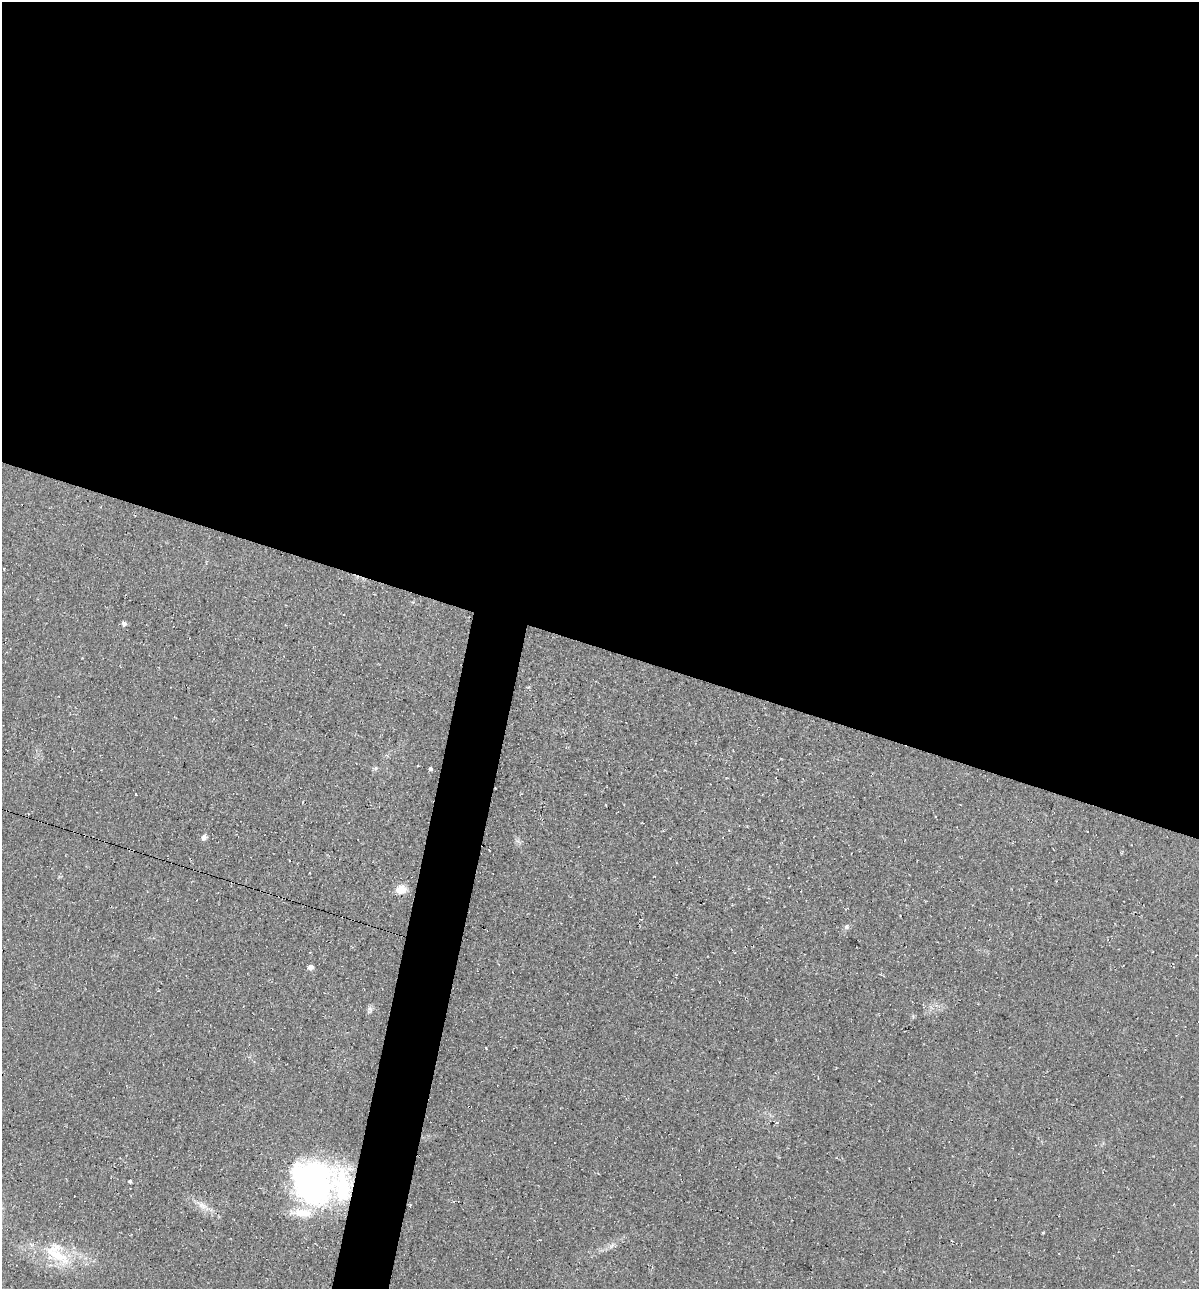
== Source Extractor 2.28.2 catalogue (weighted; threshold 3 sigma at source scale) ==
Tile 3 of 4 x 4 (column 3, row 1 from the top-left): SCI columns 2518-3714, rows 3871-5157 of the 5225 x 5189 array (HDU 1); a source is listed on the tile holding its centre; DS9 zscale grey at full resolution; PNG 1201 x 1291 px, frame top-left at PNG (2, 2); no overlay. Shown black and unused: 53% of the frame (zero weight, under 2 of 3 exposures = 1% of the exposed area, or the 3 px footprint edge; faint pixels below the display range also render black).
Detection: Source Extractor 2.28.2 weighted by HDU 2 'WHT'; one run over the whole footprint, this tile lists its part. Background 0.0842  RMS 0.014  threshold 0.0626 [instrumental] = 3 sigma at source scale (4.5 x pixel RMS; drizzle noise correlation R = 1.50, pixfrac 1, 0.05/0.05 arcsec/px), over >= 5 px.
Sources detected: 17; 2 inside a brighter listed object's ellipse — not listed separately; the other 15 listed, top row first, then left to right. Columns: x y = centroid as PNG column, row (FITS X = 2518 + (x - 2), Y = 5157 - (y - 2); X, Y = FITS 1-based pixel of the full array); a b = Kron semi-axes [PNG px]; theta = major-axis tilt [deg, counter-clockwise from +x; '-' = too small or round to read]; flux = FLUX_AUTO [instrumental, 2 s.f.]
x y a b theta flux
124 623 5 5 - 4.7
376 768 6 4 71 2.1
430 769 4 4 - 12
136 795 3 2 - 3
204 837 8 6 79 4.9
401 889 14 11 8 15
846 927 7 7 - 3.3
310 967 5 5 - 7.2
370 1009 8 6 -50 4.1
130 1181 3 3 - 2.2
312 1182 45 40 -42 390
202 1205 19 8 -35 14
1043 1233 4 3 - 1.1
612 1246 12 5 45 5.3
58 1255 40 18 -28 65
Overlapping masked pixels (flux is a lower limit): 1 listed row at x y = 312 1182